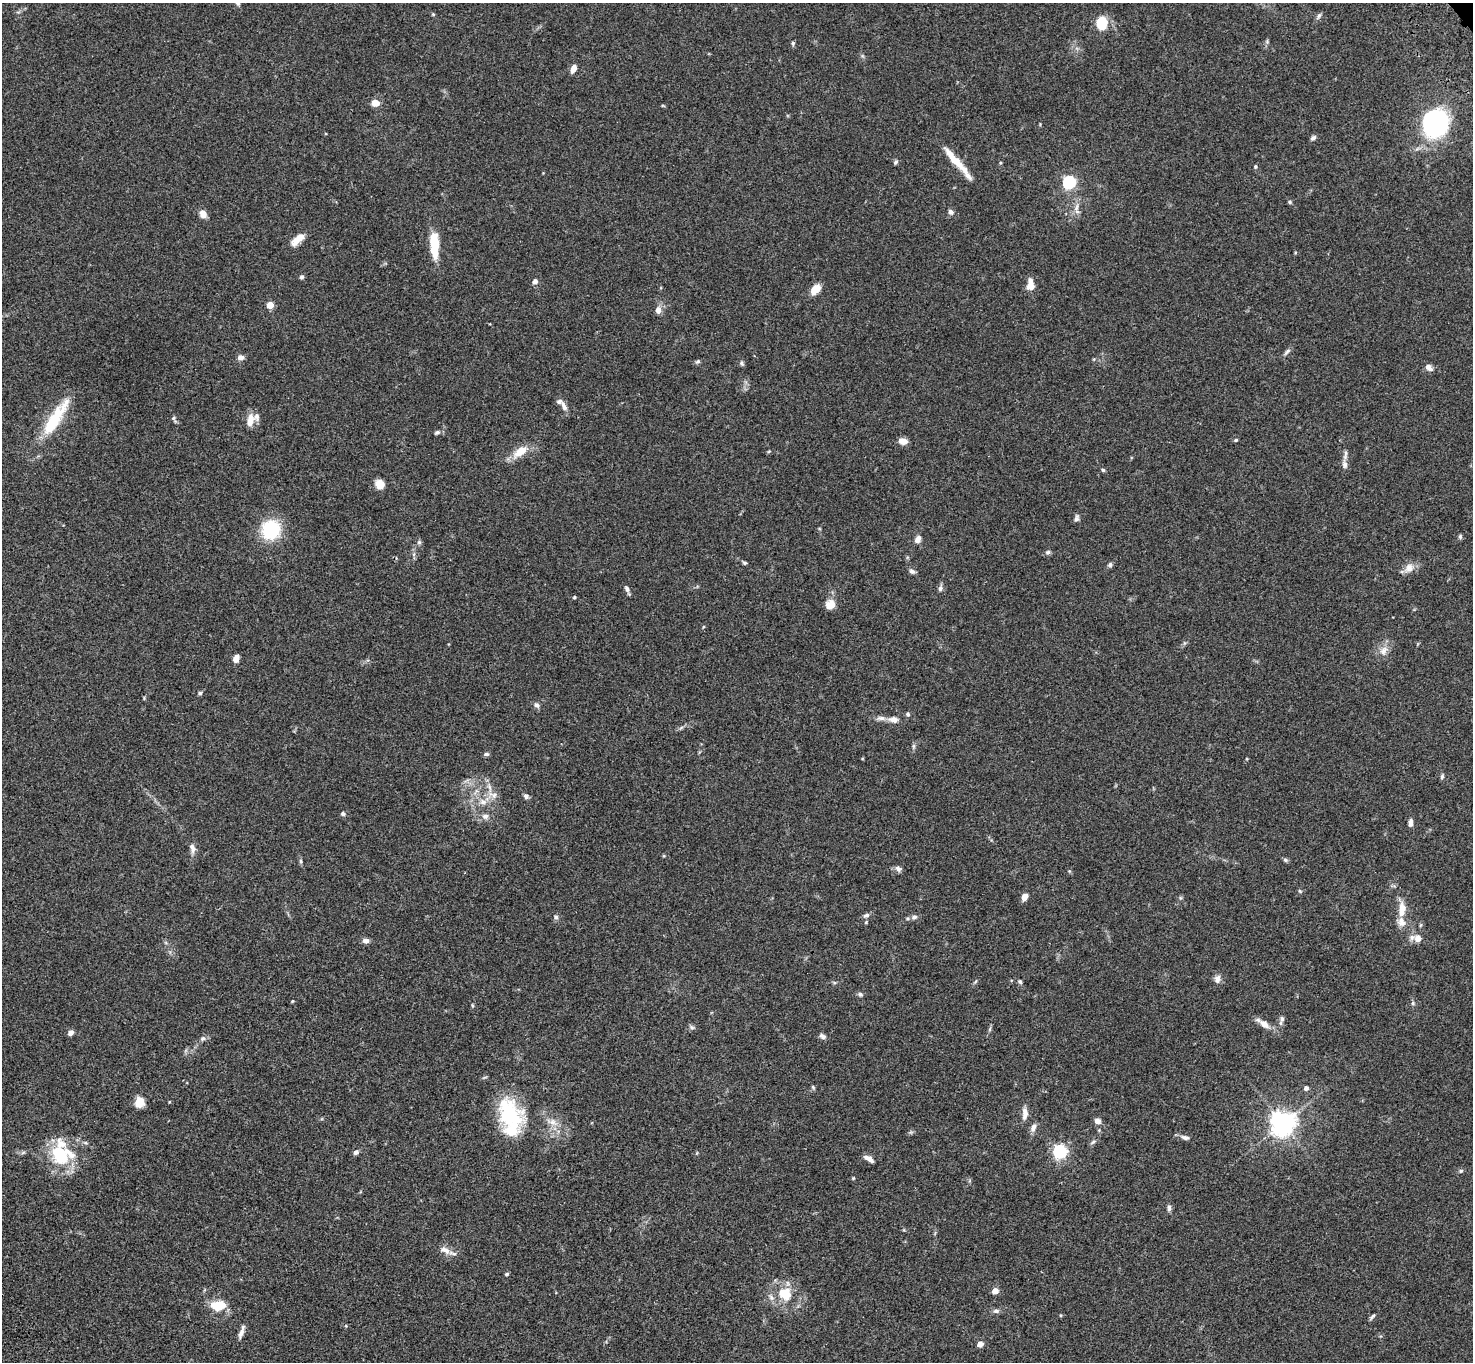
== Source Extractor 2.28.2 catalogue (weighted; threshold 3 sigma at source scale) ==
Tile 7 of 4 x 4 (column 3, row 2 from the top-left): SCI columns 3049-4519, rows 3103-4462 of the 6093 x 6062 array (HDU 1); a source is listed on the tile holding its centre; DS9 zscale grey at full resolution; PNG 1475 x 1364 px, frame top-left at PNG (2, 3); no overlay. Shown black and unused: <1% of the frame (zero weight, under 3 of 4 exposures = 6% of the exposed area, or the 3 px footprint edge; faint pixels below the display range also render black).
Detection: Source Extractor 2.28.2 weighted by HDU 2 'WHT'; one run over the whole footprint, this tile lists its part. Background 0.0598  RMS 0.0052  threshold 0.0233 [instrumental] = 3 sigma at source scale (4.5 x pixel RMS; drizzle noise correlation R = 1.50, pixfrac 1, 0.05/0.05 arcsec/px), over >= 5 px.
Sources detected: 135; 8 inside a brighter listed object's ellipse — not listed separately; the other 127 listed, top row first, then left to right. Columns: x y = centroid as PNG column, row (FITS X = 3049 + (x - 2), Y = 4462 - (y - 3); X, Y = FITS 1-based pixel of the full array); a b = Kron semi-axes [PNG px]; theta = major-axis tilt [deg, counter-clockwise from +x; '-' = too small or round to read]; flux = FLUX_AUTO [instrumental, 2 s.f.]
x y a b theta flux
238 3 7 5 -61 1.1
433 14 5 4 - 0.55
1319 16 9 5 54 1.2
1101 23 9 7 85 18
793 43 6 4 -72 0.79
573 69 8 5 72 3.5
375 103 7 6 - 4.8
663 106 5 3 - 0.47
1434 123 16 15 - 120
1313 138 7 5 39 1.3
896 162 7 4 52 0.88
957 162 43 6 -49 12
1255 167 5 5 - 0.66
1069 182 6 6 - 68
1290 202 5 4 - 0.69
1076 208 15 5 80 2.8
951 212 7 6 - 1.4
203 214 8 7 - 3.9
298 239 19 7 44 5.9
434 245 27 8 -87 17
302 277 5 5 - 1.1
535 282 7 6 - 1.7
1030 285 13 7 -88 5.6
815 289 12 8 46 6.2
270 305 5 5 - 8.8
658 310 8 7 - 2.7
1287 352 11 5 45 1.4
241 357 8 6 -10 2.1
698 362 6 5 - 0.91
741 363 7 5 -75 0.89
1429 367 10 7 -37 2.3
564 406 14 6 -66 2.7
173 418 5 5 - 0.82
55 419 51 12 57 25
250 420 15 8 76 5.4
437 432 7 5 13 1
1236 440 5 4 - 0.69
903 441 8 6 -12 4.2
520 451 16 8 36 8.7
769 451 5 4 - 0.51
1344 464 13 7 -80 2.1
1103 470 5 5 - 0.71
380 484 10 10 - 4.6
1076 518 9 6 76 1.4
271 530 13 12 - 41
1460 536 6 5 - 0.82
918 539 9 6 56 2.5
419 542 6 5 - 0.9
1048 552 7 5 15 1.1
745 563 5 4 - 0.8
1110 565 7 6 - 1
1409 568 14 11 48 4.1
912 571 8 6 -31 1.5
940 588 8 6 67 1.4
627 589 9 5 -61 1.4
574 597 4 3 - 0.5
831 604 11 10 - 5
703 627 4 3 - 0.45
1384 651 14 10 71 3.9
236 659 7 5 71 3.7
200 693 5 5 - 0.75
537 705 8 6 -55 1.4
908 714 6 5 - 0.95
893 719 14 8 -6 3.1
486 754 7 5 0 0.96
1442 776 7 5 75 0.93
489 786 9 5 -59 1.7
494 795 8 6 68 2
526 796 7 6 - 1.4
483 802 11 7 -9 3.1
343 813 6 6 - 1
485 816 10 7 -2 2.3
1410 823 8 5 88 2.2
192 848 12 7 -76 2.6
1285 860 7 5 -23 0.86
301 861 6 4 -89 0.8
898 869 9 7 -33 1.6
1300 891 6 4 -46 0.64
1024 897 7 5 63 3.9
1402 909 14 7 85 7.2
866 915 9 6 22 1.6
556 917 7 6 - 1.2
914 917 8 5 11 1.5
1418 938 11 10 - 3.9
366 941 7 6 - 2.3
1217 979 11 8 89 2.4
1020 981 7 5 -49 0.8
834 982 6 4 -19 0.65
860 994 7 6 - 1
292 1001 4 4 - 0.44
1413 1003 6 5 - 0.82
472 1006 6 3 -81 0.54
1282 1019 8 7 - 1.6
1264 1024 14 8 -41 4
692 1027 7 5 -29 1
990 1029 6 4 72 0.79
70 1033 7 5 42 1.8
822 1036 9 6 -33 1.5
203 1039 8 6 34 1.3
813 1087 5 4 - 0.68
1306 1088 5 4 - 1.9
139 1102 9 7 70 7.9
1025 1113 15 6 89 3.5
509 1115 36 25 -67 38
1098 1121 8 7 - 2.1
552 1122 16 9 -24 4.7
1283 1123 9 8 - 330
1033 1127 10 6 67 2.6
1185 1137 12 6 -15 1.9
1093 1142 8 4 36 0.96
356 1152 6 5 - 1.5
1059 1152 6 6 - 92
60 1155 31 22 -58 23
869 1159 12 5 -31 2.8
1461 1171 6 5 - 0.76
853 1178 4 4 - 0.48
1169 1208 9 5 -90 1.4
446 1250 11 8 -52 3.3
507 1274 5 4 - 0.76
995 1291 5 4 - 6.8
785 1294 18 16 -38 13
218 1305 14 9 2 12
996 1311 8 5 -1 1.4
1061 1315 4 4 - 0.54
1372 1317 8 4 43 0.98
241 1333 14 5 69 2.7
980 1344 5 4 - 5.2
Isophote crosses this tile's border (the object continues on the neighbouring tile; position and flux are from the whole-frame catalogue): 1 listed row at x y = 238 3